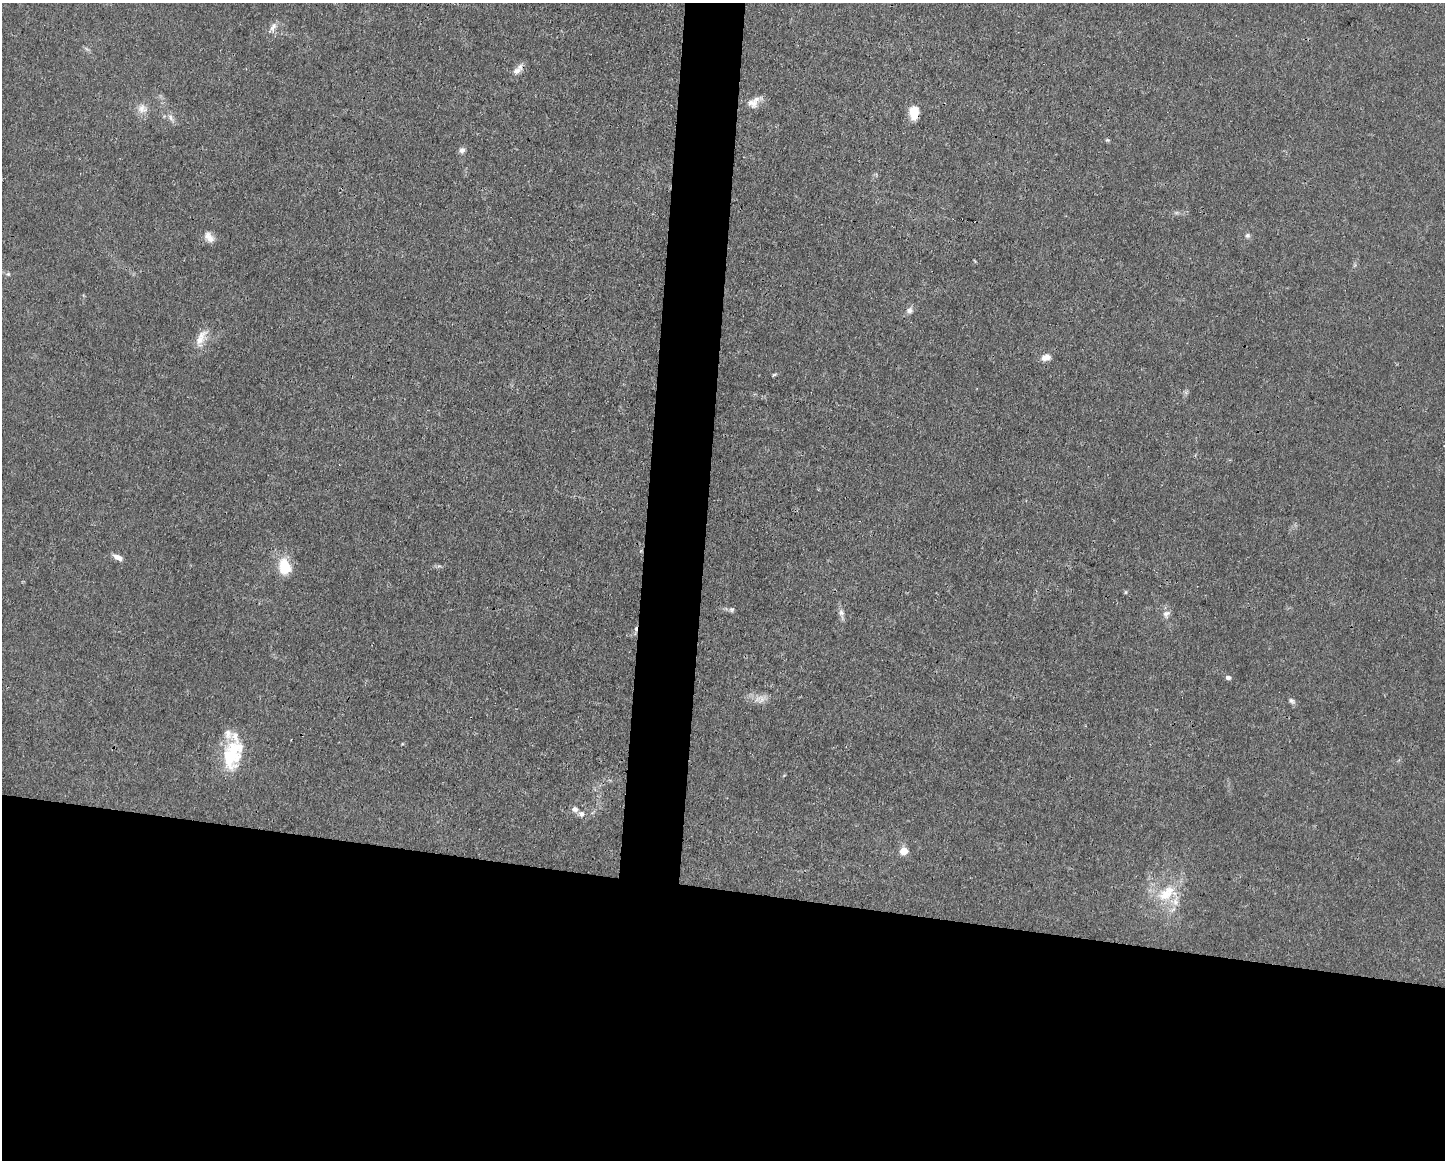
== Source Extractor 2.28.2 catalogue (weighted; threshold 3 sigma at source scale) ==
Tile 11 of 3 x 4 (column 2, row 4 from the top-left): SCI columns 1554-2996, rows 1-1158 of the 4661 x 4634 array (HDU 1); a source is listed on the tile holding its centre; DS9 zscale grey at full resolution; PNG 1447 x 1162 px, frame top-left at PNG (2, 3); no overlay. Shown black and unused: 26% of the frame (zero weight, under 3 of 4 exposures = <1% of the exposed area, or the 3 px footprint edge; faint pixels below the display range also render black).
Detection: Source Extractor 2.28.2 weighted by HDU 2 'WHT'; one run over the whole footprint, this tile lists its part. Background 0.0161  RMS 0.0025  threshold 0.0115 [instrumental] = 3 sigma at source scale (4.5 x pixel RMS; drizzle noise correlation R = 1.50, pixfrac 1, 0.05/0.05 arcsec/px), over >= 5 px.
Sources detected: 35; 1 inside a brighter object's white glare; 1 cosmic-ray / hot-pixel residue — not listed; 5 inside a brighter listed object's ellipse — not listed separately; the other 28 listed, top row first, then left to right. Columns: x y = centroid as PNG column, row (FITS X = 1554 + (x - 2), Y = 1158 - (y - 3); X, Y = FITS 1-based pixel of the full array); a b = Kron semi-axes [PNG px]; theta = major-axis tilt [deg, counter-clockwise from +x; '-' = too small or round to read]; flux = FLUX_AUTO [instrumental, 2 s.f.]
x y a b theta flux
273 27 15 7 67 1.5
518 70 18 7 48 1.8
752 103 17 14 0 2.7
142 109 14 12 -59 2.3
914 113 14 9 -90 4.6
171 118 12 6 -63 1.2
1107 140 6 4 -2 0.38
462 150 8 7 - 0.93
1247 235 7 7 - 0.67
209 237 15 9 -54 2
8 274 5 5 - 0.44
909 310 9 8 - 1.1
201 337 26 10 60 3.4
1046 357 10 7 11 2
774 375 7 4 24 0.35
118 557 12 6 -27 1.7
284 567 19 14 -75 7.3
1126 592 6 4 90 0.3
732 609 6 6 - 0.54
841 612 9 7 -82 1
1166 614 11 9 50 1.4
1228 677 5 4 - 0.88
762 699 12 7 -47 1.6
1292 701 10 6 -36 0.78
236 748 31 17 7 7.7
575 809 8 7 - 1.1
904 851 7 6 - 3.6
1166 893 30 17 38 9.4
Overlapping masked pixels (flux is a lower limit): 1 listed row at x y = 914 113